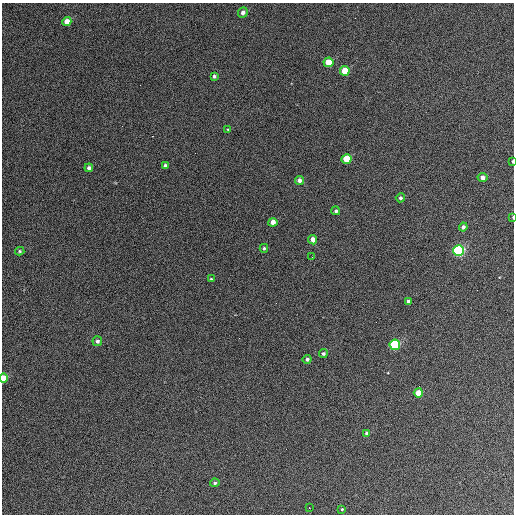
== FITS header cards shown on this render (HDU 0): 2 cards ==
NAXIS1  =                  512 / Axis length
NAXIS2  =                  512 / Axis length

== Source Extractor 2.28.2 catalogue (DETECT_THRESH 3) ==
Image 512 x 512 px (HDU 0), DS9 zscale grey, 1 PNG px = 1 image px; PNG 516 x 516 px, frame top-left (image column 1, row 512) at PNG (2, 3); each listed source drawn as its Kron ellipse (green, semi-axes under 4 px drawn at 4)
Background 475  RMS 23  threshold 67.7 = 3 sigma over >= 5 px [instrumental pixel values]
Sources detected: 34; all 34 listed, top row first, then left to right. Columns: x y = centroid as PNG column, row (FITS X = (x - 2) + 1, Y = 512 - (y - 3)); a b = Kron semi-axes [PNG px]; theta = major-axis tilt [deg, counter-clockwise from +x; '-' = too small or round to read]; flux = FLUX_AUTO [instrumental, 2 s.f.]
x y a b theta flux
243 12 5 5 - 5800
67 22 4 4 - 15000
328 62 5 4 - 26000
345 71 5 5 - 34000
214 76 4 3 - 2700
228 129 4 3 - 1600
347 159 5 5 - 32000
513 161 3 2 - 2000
165 166 4 3 - 3700
89 168 4 4 - 4400
482 177 5 4 - 6900
299 180 4 4 - 6200
400 198 4 4 - 3400
336 211 4 4 - 2700
513 217 4 2 - 1500
273 222 4 4 - 12000
463 227 4 4 - 4400
313 240 5 4 - 11000
264 248 4 3 - 2300
20 251 4 3 - 2200
458 251 5 5 - 240000
312 257 2 2 - 710
211 279 3 3 - 1400
408 301 4 3 - 2900
97 341 5 4 - 4300
395 345 5 5 - 130000
323 353 4 4 - 2800
307 359 4 4 - 4000
4 378 5 4 - 24000
418 393 4 4 - 18000
367 433 4 4 - 4300
215 483 5 4 - 2700
309 508 2 2 - 2700
342 509 3 3 - 1400
At the frame edge (FLAGS 8, measured only in part): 3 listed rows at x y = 513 161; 513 217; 4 378